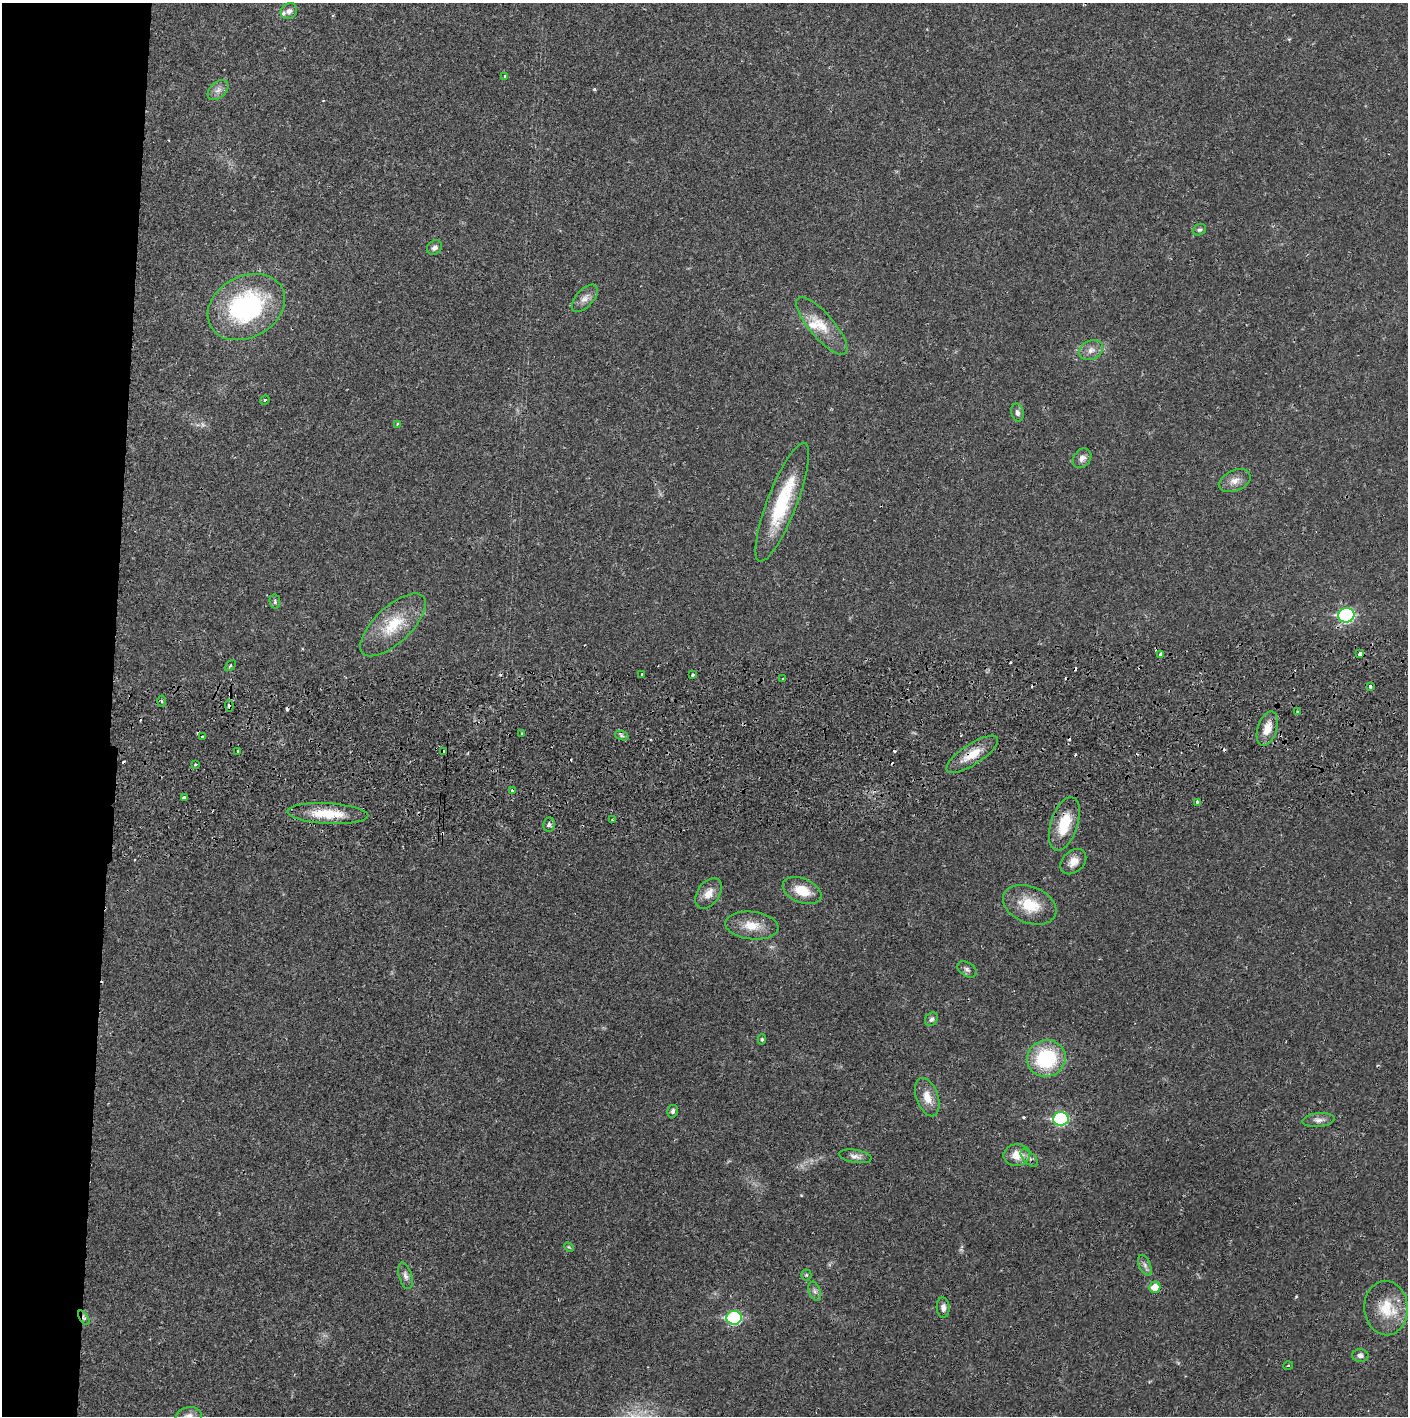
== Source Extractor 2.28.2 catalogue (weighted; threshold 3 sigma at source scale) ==
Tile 4 of 3 x 3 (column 1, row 2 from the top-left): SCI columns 4-1409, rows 1487-2900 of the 4263 x 4373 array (HDU 1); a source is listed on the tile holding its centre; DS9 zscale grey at full resolution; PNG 1410 x 1418 px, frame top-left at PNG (2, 3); each listed source drawn as its Kron ellipse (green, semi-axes under 4 px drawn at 4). Shown black and unused: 8% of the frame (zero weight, under 2 of 3 exposures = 3% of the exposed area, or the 3 px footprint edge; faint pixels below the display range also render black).
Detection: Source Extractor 2.28.2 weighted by HDU 2 'WHT'; one run over the whole footprint, this tile lists its part. Background 0.0216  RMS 0.0035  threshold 0.0157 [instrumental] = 3 sigma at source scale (4.5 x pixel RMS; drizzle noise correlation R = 1.50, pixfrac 1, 0.05/0.05 arcsec/px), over >= 5 px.
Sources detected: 90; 1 too faint to see at this stretch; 15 cosmic-ray / hot-pixel residue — neither listed nor drawn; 2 inside a brighter listed object's ellipse — not listed separately; the other 72 listed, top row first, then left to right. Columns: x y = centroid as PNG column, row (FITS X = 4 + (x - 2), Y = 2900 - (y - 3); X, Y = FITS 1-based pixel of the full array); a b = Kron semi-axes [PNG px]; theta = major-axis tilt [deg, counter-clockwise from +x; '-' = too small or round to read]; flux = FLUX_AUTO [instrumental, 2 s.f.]
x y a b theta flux
289 11 9 7 43 1.5
505 76 3 3 - 0.53
218 90 12 8 43 2
1199 230 7 5 20 0.69
434 248 8 6 42 1.4
585 298 17 8 47 2.5
246 307 40 30 28 52
822 326 36 12 -49 8
1091 350 12 9 23 2.4
265 400 5 4 - 0.32
1017 413 9 6 -77 1.3
397 424 4 3 - 0.33
1082 458 11 8 49 1.9
1235 481 17 10 24 3.1
782 502 63 15 69 23
275 602 7 5 -79 0.66
1346 615 8 7 - 47
393 625 42 18 43 13
1160 654 3 3 - 0.86
1360 654 3 3 - 1.9
230 666 6 3 47 0.5
642 674 3 3 - 1.1
692 675 3 3 - 1.6
783 679 3 3 - 0.7
1370 686 4 3 - 4.9
162 701 5 3 - 0.47
229 706 6 3 -87 1.6
1297 711 3 3 - 0.44
1267 728 18 9 73 4.7
522 733 3 2 - 0.53
622 736 7 4 -18 0.7
202 737 3 3 - 2.3
238 751 3 3 - 0.59
444 752 4 3 - 3.7
972 754 30 10 33 6.5
195 764 3 3 - 0.53
512 791 4 3 - 2
184 797 3 3 - 1.7
1197 802 4 3 - 1.2
328 814 40 10 -3 11
612 820 3 3 - 0.34
549 824 7 5 82 0.98
1064 824 28 13 72 11
1073 862 15 10 44 3.3
802 891 20 12 -22 7.5
708 893 17 11 54 3.8
1030 905 28 18 -22 10
752 926 27 14 -6 6.8
967 969 10 7 -32 1.1
931 1019 7 5 54 0.98
762 1039 5 4 - 0.46
1046 1058 19 18 - 25
927 1097 20 11 -71 4.8
673 1111 6 5 - 0.96
1061 1119 7 7 - 40
1318 1120 16 7 6 2
1017 1155 13 11 10 4.8
855 1156 16 6 -9 1.7
1029 1158 11 5 -45 1.1
569 1247 5 3 - 0.36
1145 1265 11 5 -66 1.3
806 1275 5 5 - 0.51
405 1276 14 6 -74 1.6
1155 1287 6 5 - 4.1
815 1291 10 6 -69 1.2
943 1308 10 6 -88 1.8
1386 1308 27 21 -87 11
84 1318 8 4 -55 0.7
734 1318 7 6 - 40
1360 1356 8 6 -1 1.3
1288 1366 5 3 - 0.34
189 1416 13 9 11 2.4
Overlapping masked pixels (flux is a lower limit): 7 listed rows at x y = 229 706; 444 752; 972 754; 512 791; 1064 824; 1386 1308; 84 1318
Isophote crosses this tile's border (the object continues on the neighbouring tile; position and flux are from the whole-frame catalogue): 1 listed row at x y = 189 1416